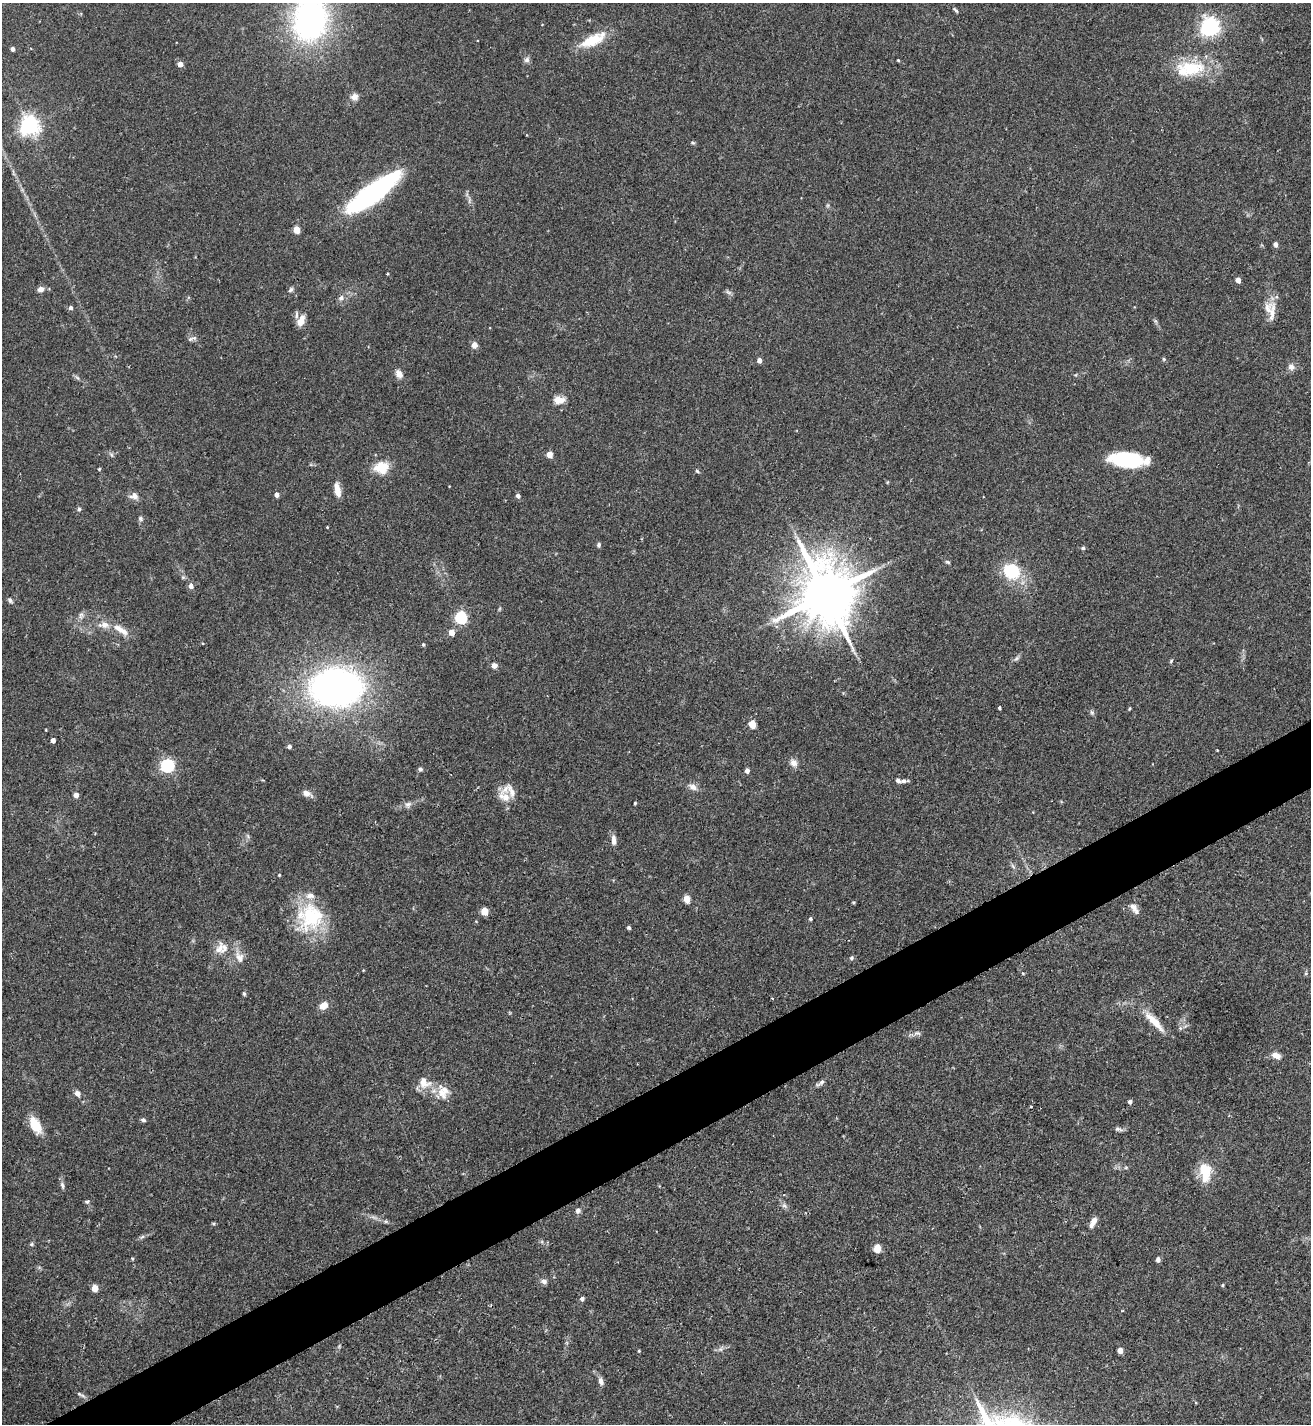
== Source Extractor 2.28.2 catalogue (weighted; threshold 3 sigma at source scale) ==
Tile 7 of 4 x 4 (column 3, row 2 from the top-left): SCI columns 2778-4086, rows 2851-4272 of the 5688 x 5698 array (HDU 1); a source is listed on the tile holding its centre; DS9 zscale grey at full resolution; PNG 1313 x 1426 px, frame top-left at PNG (2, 3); no overlay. Shown black and unused: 4% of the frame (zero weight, under 2 of 3 exposures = <1% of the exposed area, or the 3 px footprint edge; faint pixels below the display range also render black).
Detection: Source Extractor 2.28.2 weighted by HDU 2 'WHT'; one run over the whole footprint, this tile lists its part. Background 0.0713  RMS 0.0061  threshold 0.0274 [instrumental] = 3 sigma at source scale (4.5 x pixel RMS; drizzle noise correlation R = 1.50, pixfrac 1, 0.05/0.05 arcsec/px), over >= 5 px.
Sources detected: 140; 1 cosmic-ray / hot-pixel residue — not listed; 8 inside a brighter listed object's ellipse — not listed separately; the other 131 listed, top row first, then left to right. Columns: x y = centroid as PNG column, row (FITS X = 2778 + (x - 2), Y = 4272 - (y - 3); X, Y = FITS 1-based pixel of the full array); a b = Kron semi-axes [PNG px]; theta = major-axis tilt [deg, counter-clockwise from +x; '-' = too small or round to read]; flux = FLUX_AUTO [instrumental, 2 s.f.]
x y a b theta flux
956 10 8 4 -48 1
310 19 41 32 80 160
1210 27 8 7 - 280
593 40 34 13 25 17
13 49 4 4 - 2.2
527 60 8 7 - 1.9
898 60 3 3 - 0.57
180 64 5 4 - 4.1
1191 68 41 21 -3 29
354 97 10 8 7 3.3
29 125 7 6 - 350
693 143 5 5 - 0.8
373 193 55 15 37 110
296 230 5 4 - 13
1275 244 5 4 - 2.7
1238 280 4 4 - 5
40 289 8 6 12 2.7
291 290 8 5 50 1.3
728 292 9 5 -27 1.4
341 298 9 7 35 2.2
71 308 5 4 - 1.6
1271 310 27 14 -78 9.1
301 321 15 8 65 6
190 339 8 6 21 1.6
474 345 6 5 - 4.3
1164 359 5 4 - 0.83
759 360 4 4 - 3.7
1291 367 10 9 - 2.8
399 374 11 8 -57 3.7
559 400 15 9 5 5.1
550 455 5 4 - 8.1
1127 460 32 12 -5 53
382 467 16 13 7 13
99 469 4 3 - 0.64
697 471 5 4 - 0.9
337 490 18 7 -79 5.8
277 495 4 4 - 3.1
134 496 12 9 -2 3.5
518 496 5 4 - 2.2
79 509 5 5 - 1
140 518 6 6 - 1.3
327 527 3 2 - 0.49
599 545 6 5 - 1.2
1083 548 6 5 - 0.94
948 562 7 4 -27 0.86
1012 571 21 17 -29 26
191 586 6 5 - 2.9
826 595 18 14 -71 4900
10 600 7 5 -54 1.5
81 615 8 6 89 1.9
461 618 6 5 - 76
104 625 15 8 3 5
118 628 15 9 -34 5.2
452 632 5 4 - 6.7
423 644 5 4 - 0.77
1016 658 8 4 44 1.4
1171 661 6 3 47 0.73
494 665 7 6 - 2.7
336 687 37 26 2 340
999 708 3 3 - 0.93
1129 709 5 3 - 0.6
1092 712 7 5 -69 1.2
752 724 5 4 - 17
46 730 3 2 - 0.4
53 740 4 4 - 2.9
289 746 5 5 - 2
1217 750 3 2 - 0.49
794 763 10 9 - 3.4
167 766 6 6 - 120
420 769 5 5 - 1.3
747 771 4 4 - 3
903 781 8 6 3 1.8
693 787 11 8 -33 3.5
307 793 12 7 -25 3.7
76 795 6 5 - 2.5
504 797 19 13 -32 6.9
635 803 3 3 - 0.69
408 804 10 8 40 2.5
248 836 7 4 -71 1
613 840 14 6 -85 3.4
1013 866 9 3 -45 1.1
279 875 3 3 - 0.65
687 899 5 4 - 13
853 902 5 3 - 0.55
1133 906 12 8 -44 2.9
484 911 5 5 - 13
310 917 37 34 66 41
810 919 4 4 - 1.1
629 928 4 4 - 1.2
219 948 18 11 62 6.2
239 957 17 11 -67 5.9
851 958 6 5 - 1.2
1023 973 5 4 - 0.67
1306 973 5 4 - 0.77
244 994 6 4 -73 0.93
324 1005 9 7 42 5.5
1154 1021 36 9 -46 11
1180 1028 6 5 - 1.2
917 1033 10 6 0 2
1276 1055 10 7 -20 4.3
424 1083 17 14 -30 9.2
820 1083 16 5 36 2.2
443 1092 19 15 90 9.3
77 1093 7 6 - 2.7
1130 1102 4 4 - 1.8
143 1120 6 4 -20 1.2
35 1125 19 10 -61 13
1118 1129 11 5 -16 1.6
1126 1167 6 4 1 0.74
1205 1170 18 12 -71 15
62 1185 10 5 -67 1.7
784 1195 4 2 - 0.52
87 1201 6 5 - 0.97
785 1206 8 5 -59 1.6
578 1210 7 6 - 2.1
1093 1222 14 6 62 4.3
213 1224 6 4 -2 0.69
142 1237 7 4 19 1.1
31 1244 5 5 - 0.87
877 1248 5 5 - 18
132 1258 4 3 - 0.64
1158 1259 4 4 - 2.5
544 1282 9 7 -32 2.1
1223 1285 5 3 - 0.6
95 1288 5 4 - 9.3
582 1299 5 4 - 2.1
720 1349 6 6 - 1.5
1120 1350 4 4 - 5.5
639 1351 4 3 - 0.53
601 1381 10 6 -74 2.6
79 1394 8 5 -36 1.2
Isophote crosses this tile's border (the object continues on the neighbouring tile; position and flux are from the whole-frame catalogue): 1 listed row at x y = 310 19